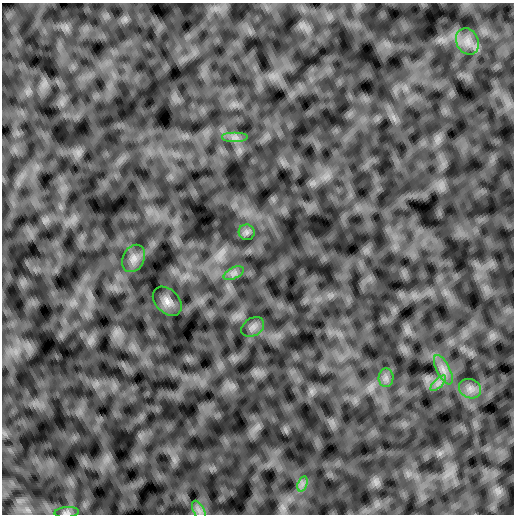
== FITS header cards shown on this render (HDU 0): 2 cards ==
NAXIS1  =                  512 /
NAXIS2  =                  512 /

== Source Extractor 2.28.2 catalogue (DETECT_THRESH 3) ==
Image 512 x 512 px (HDU 0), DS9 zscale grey, 1 PNG px = 1 image px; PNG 516 x 516 px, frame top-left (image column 1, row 512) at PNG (2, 3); each listed source drawn as its Kron ellipse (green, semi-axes under 4 px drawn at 4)
Background -1.24e-07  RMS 2.0e-06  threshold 6.11e-06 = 3 sigma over >= 5 px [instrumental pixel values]
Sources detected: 14; all 14 listed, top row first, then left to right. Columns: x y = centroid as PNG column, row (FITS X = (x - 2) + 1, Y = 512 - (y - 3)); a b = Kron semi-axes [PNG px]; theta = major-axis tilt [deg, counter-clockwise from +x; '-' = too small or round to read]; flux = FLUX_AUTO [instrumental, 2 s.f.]
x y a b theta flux
467 41 14 11 -64 1.5e-03
235 137 13 5 0 6.3e-04
247 232 8 8 - 4.8e-04
134 258 14 11 64 1.0e-03
234 273 11 5 27 5.8e-04
167 301 17 11 -46 1.1e-03
253 327 12 9 32 7.3e-04
443 370 16 6 -63 1.1e-03
386 378 9 7 90 6.3e-04
438 383 10 3 45 4.6e-04
470 389 11 9 -27 9.7e-04
302 484 8 4 72 4.6e-04
199 511 10 5 -63 5.7e-04
67 512 12 5 5 4.3e-04